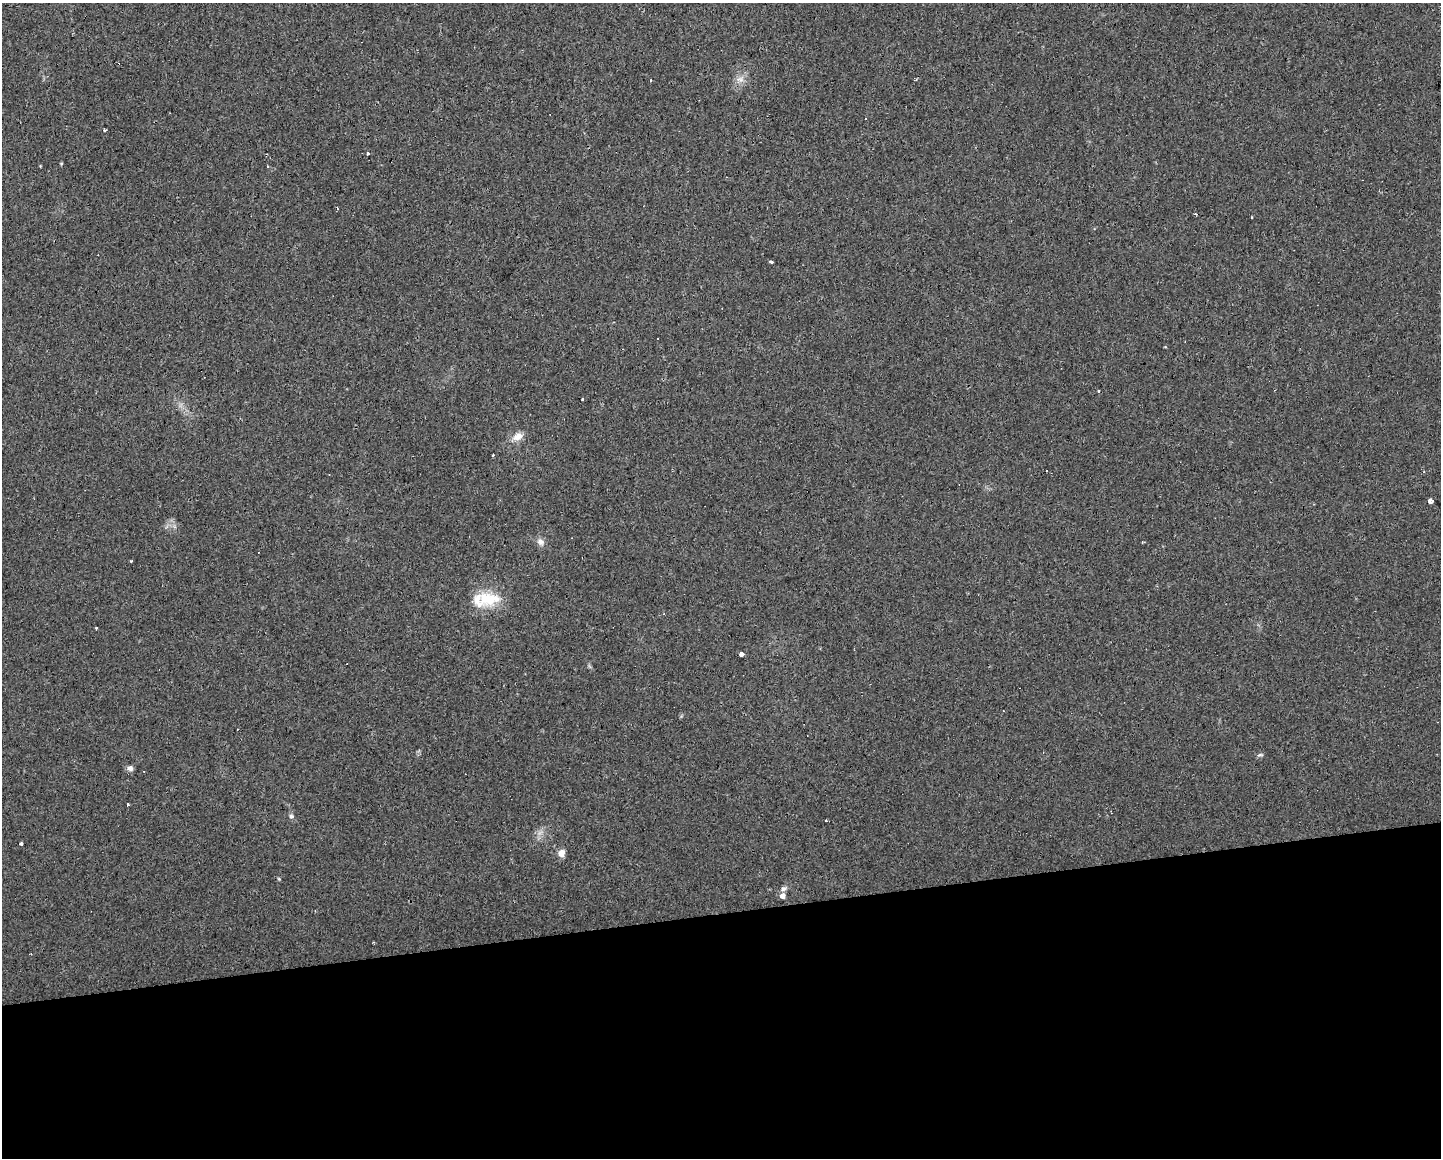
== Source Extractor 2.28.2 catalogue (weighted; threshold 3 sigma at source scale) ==
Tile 11 of 3 x 4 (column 2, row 4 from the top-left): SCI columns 1458-2896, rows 1-1156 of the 4387 x 4755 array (HDU 1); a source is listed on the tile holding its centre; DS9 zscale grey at full resolution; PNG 1443 x 1160 px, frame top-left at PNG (2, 3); no overlay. Shown black and unused: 21% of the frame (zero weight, under 2 of 3 exposures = <1% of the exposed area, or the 3 px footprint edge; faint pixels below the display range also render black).
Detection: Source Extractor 2.28.2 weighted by HDU 2 'WHT'; one run over the whole footprint, this tile lists its part. Background 0.0171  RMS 0.006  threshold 0.027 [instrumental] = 3 sigma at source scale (4.5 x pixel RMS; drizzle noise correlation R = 1.50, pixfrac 1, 0.0396/0.0396 arcsec/px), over >= 5 px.
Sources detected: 40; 5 cosmic-ray / hot-pixel residue — not listed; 3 inside a brighter listed object's ellipse — not listed separately; the other 32 listed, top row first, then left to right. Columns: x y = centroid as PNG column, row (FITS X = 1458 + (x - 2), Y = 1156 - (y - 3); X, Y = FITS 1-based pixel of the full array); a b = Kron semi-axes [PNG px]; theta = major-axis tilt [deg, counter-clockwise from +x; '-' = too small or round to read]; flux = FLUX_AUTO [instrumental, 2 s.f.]
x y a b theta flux
740 79 11 8 -8 3.6
650 80 3 3 - 1.7
105 130 3 2 - 1.1
368 153 4 3 - 1.1
267 167 3 3 - 2.3
337 208 4 2 - 0.49
771 262 4 3 - 3.4
657 338 3 2 - 0.57
1165 347 3 3 - 0.6
1098 391 3 2 - 1.2
583 400 3 3 - 2.5
518 436 14 9 24 5.3
493 455 3 2 - 2.1
1047 471 3 2 - 1
329 474 3 2 - 0.32
1430 500 5 4 - 4.9
541 542 11 8 -40 3.1
131 561 3 3 - 0.66
487 599 28 20 -38 17
664 614 3 2 - 0.46
96 628 3 3 - 1
741 654 3 3 - 23
1260 755 9 4 7 1.1
130 768 7 6 - 2.4
127 804 3 3 - 2.5
291 816 5 5 - 1.2
826 821 3 2 - 0.79
21 844 4 3 - 2.7
561 853 8 7 - 4.4
279 879 5 4 - 0.57
784 889 9 5 18 1.8
782 896 5 5 - 3.5